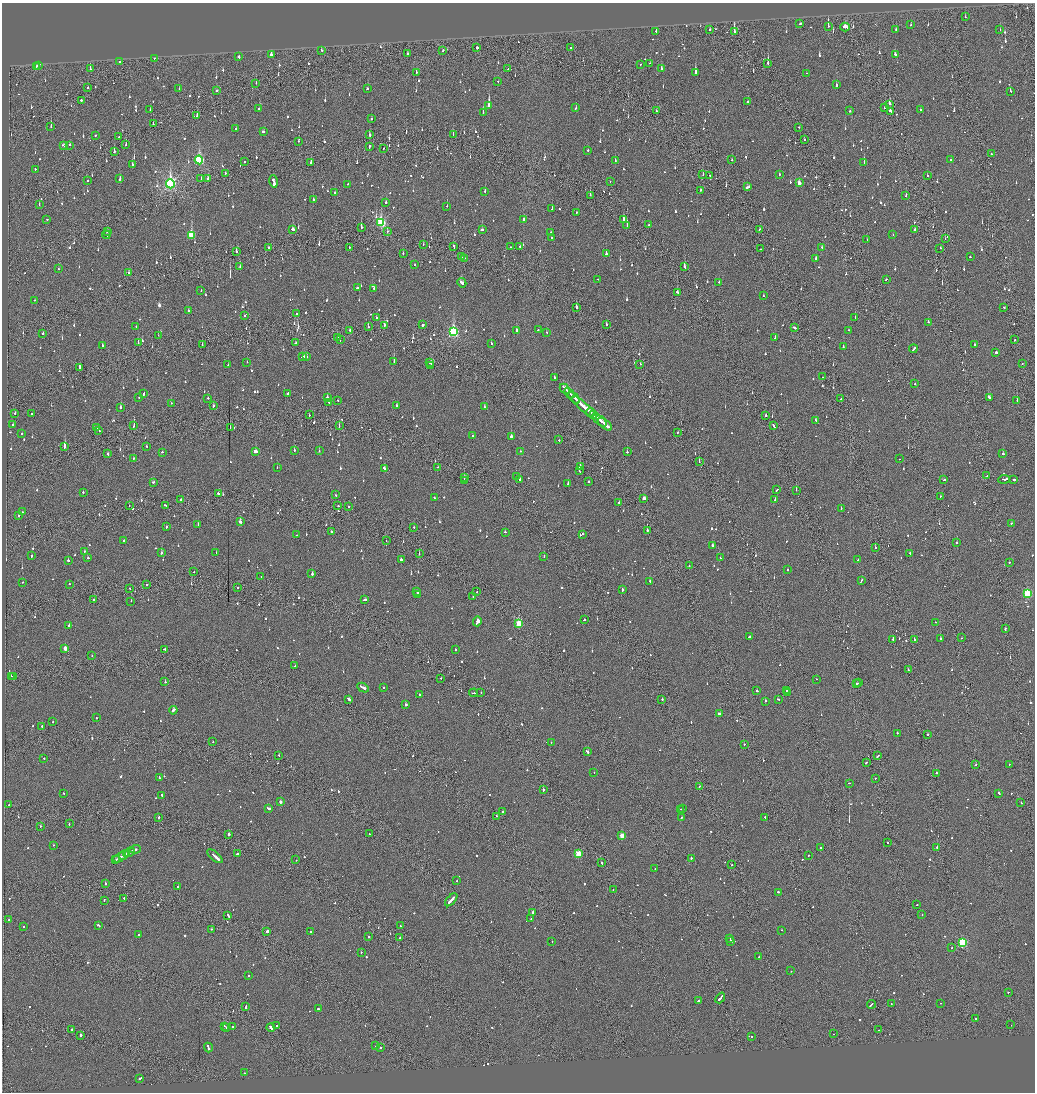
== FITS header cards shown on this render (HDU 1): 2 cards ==
NAXIS1  =                 2065
NAXIS2  =                 2180

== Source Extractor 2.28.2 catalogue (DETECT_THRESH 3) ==
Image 2065 x 2180 px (HDU 1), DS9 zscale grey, zoomed out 1/2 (1 PNG px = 2 x 2 image px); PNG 1037 x 1094 px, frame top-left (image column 1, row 2179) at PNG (2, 3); each listed source drawn as its Kron ellipse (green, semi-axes under 4 px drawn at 4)
Background -0.11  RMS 0.063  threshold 0.188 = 3 sigma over >= 5 px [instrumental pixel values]
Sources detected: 1313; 73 cannot appear on this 1/2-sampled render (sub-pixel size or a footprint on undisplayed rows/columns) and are neither listed nor drawn; of the other 1240, the 500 brightest by FLUX_AUTO listed and drawn (740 fainter detections omitted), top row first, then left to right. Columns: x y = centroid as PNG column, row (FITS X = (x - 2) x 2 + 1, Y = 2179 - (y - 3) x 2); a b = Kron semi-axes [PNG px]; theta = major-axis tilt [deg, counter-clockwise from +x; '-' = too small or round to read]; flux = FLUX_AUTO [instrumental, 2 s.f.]
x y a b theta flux
965 17 2 1 - 59
800 24 2 2 - 77
911 25 2 2 - 120
828 26 3 2 - 280
845 27 5 3 - 180
710 29 2 2 - 150
896 30 2 2 - 51
1000 30 2 2 - 61
656 31 2 2 - 110
734 31 4 2 - 360
477 47 2 1 - 830
571 48 2 2 - 87
321 50 2 2 - 87
443 50 2 2 - 53
408 54 2 2 - 48
271 55 3 2 - 200
895 55 3 2 - 100
239 57 3 2 - 78
154 58 2 2 - 51
119 62 2 2 - 130
650 63 2 2 - 50
768 63 3 2 - 240
640 64 2 2 - 100
38 65 3 2 - 110
36 66 2 2 - 95
661 68 2 2 - 60
90 69 2 1 - 91
508 69 2 1 - 160
416 72 2 1 - 90
695 72 3 2 - 480
807 73 3 2 - 83
498 81 2 2 - 60
256 83 2 1 - 52
836 85 3 2 - 110
88 87 2 2 - 54
179 89 2 2 - 130
367 89 2 2 - 55
217 90 2 2 - 47
1010 91 3 2 - 81
81 100 2 2 - 310
748 102 2 2 - 190
889 104 2 2 - 130
489 105 3 2 - 1000
885 107 2 2 - 53
576 108 2 2 - 46
259 109 2 2 - 280
920 109 2 2 - 59
150 110 2 2 - 79
656 111 2 1 - 66
850 111 2 2 - 90
890 111 2 2 - 97
483 112 3 2 - 110
197 116 2 1 - 73
371 119 2 2 - 65
153 124 2 1 - 130
51 127 2 1 - 93
798 127 2 1 - 87
236 128 2 2 - 95
263 132 3 2 - 48
95 135 2 2 - 100
370 135 3 2 - 98
453 135 2 1 - 130
119 136 2 1 - 53
804 140 3 1 - 61
299 141 3 2 - 120
64 145 3 2 - 140
70 145 2 2 - 170
126 145 2 2 - 50
369 147 4 1 - 130
384 148 2 2 - 86
114 151 3 2 - 140
588 151 2 2 - 59
991 154 2 2 - 68
951 159 2 2 - 75
199 160 4 3 - 1200
732 160 2 1 - 62
615 161 2 2 - 77
244 162 2 2 - 51
311 162 3 2 - 59
864 163 3 2 - 180
132 164 2 2 - 93
35 169 2 2 - 67
225 173 2 2 - 65
779 174 2 2 - 47
703 175 2 1 - 54
710 176 2 2 - 65
927 176 2 2 - 110
201 178 2 2 - 180
120 179 3 2 - 160
208 179 2 2 - 79
88 180 2 2 - 63
274 181 6 2 -79 520
610 181 2 1 - 56
799 183 3 2 - 97
170 184 4 4 - 3000
348 184 2 2 - 80
748 187 4 2 - 210
701 190 2 2 - 56
485 191 2 2 - 67
335 193 2 2 - 78
590 195 2 1 - 84
906 196 2 2 - 56
313 199 3 2 - 73
386 202 2 2 - 140
39 204 2 2 - 61
447 206 2 2 - 180
552 208 2 1 - 48
576 212 2 2 - 54
524 219 2 2 - 85
623 219 3 2 - 66
47 220 2 2 - 57
381 222 4 3 - 1200
627 225 2 1 - 74
649 225 2 2 - 58
361 227 2 2 - 120
293 229 3 2 - 86
482 229 2 2 - 81
759 229 2 1 - 81
915 230 3 2 - 86
107 231 2 2 - 47
387 231 3 2 - 61
551 232 2 2 - 62
106 235 4 2 - 210
191 235 4 3 - 580
893 235 2 1 - 50
551 238 2 2 - 62
945 239 2 1 - 49
867 240 2 2 - 54
423 244 2 2 - 49
454 246 3 1 - 100
520 246 2 2 - 89
349 247 2 1 - 360
510 247 2 2 - 54
268 248 2 2 - 250
822 248 2 2 - 52
940 248 2 2 - 50
761 249 2 2 - 75
236 251 3 2 - 88
403 253 2 2 - 65
606 253 2 2 - 180
461 257 3 2 - 95
970 257 2 2 - 130
464 258 2 1 - 130
816 258 2 2 - 65
414 265 2 2 - 51
240 267 2 1 - 50
684 267 3 2 - 240
58 269 2 2 - 50
129 273 2 2 - 67
597 279 2 1 - 190
886 279 2 2 - 75
719 282 2 2 - 170
462 283 5 2 - 130
357 288 2 2 - 290
374 289 2 2 - 84
201 291 2 2 - 52
677 292 3 2 - 60
763 296 2 2 - 48
34 300 2 2 - 49
1004 307 2 2 - 57
576 308 3 2 - 150
189 311 2 2 - 88
296 313 2 2 - 72
244 316 2 2 - 81
855 317 2 2 - 47
376 318 2 2 - 54
928 322 2 2 - 180
384 325 2 2 - 310
422 325 2 2 - 360
606 325 2 2 - 160
136 326 2 2 - 50
368 327 2 2 - 180
794 327 3 2 - 220
538 329 2 2 - 190
350 330 2 2 - 67
517 330 3 2 - 100
848 330 2 2 - 49
453 332 4 3 - 1700
546 332 2 2 - 53
43 333 2 2 - 120
158 335 2 1 - 48
337 337 3 2 - 150
775 337 4 2 - 120
340 340 2 1 - 83
1015 340 2 1 - 73
138 342 2 1 - 78
296 343 3 2 - 160
491 343 2 2 - 100
202 344 3 1 - 75
974 345 2 2 - 90
102 346 2 2 - 85
843 347 2 2 - 60
913 349 4 2 - 140
996 352 2 2 - 1100
302 357 3 2 - 110
306 357 3 2 - 97
247 362 2 2 - 63
394 362 2 2 - 260
430 363 2 2 - 71
640 364 2 2 - 50
1022 364 2 1 - 46
228 365 2 1 - 100
431 365 2 2 - 87
79 367 4 2 - 140
554 377 2 2 - 93
823 377 2 1 - 52
915 384 2 2 - 83
565 389 6 2 -46 340
143 393 3 2 - 160
569 393 6 2 -45 380
288 394 3 2 - 110
139 397 2 2 - 53
989 397 3 2 - 140
208 398 2 2 - 140
327 398 2 2 - 150
574 398 7 2 -44 380
841 399 2 2 - 120
338 400 2 2 - 57
1017 400 2 1 - 85
329 402 2 2 - 49
171 403 2 2 - 56
213 406 2 2 - 150
397 406 2 2 - 95
120 407 3 2 - 220
484 407 2 2 - 140
584 407 16 2 -41 800
15 413 2 1 - 69
591 413 4 2 - 280
31 414 2 2 - 64
309 415 2 1 - 77
593 415 4 2 - 240
766 415 2 2 - 110
599 420 9 2 -41 430
816 420 3 2 - 100
13 424 2 2 - 53
605 424 8 2 -39 400
134 425 3 2 - 140
339 426 2 2 - 120
774 426 4 1 - 190
97 427 2 2 - 51
230 427 2 1 - 48
99 431 2 2 - 53
677 432 2 1 - 69
22 433 2 2 - 120
472 435 2 2 - 91
511 436 2 2 - 140
559 440 2 1 - 250
147 446 2 2 - 47
65 447 3 2 - 410
294 450 2 2 - 83
319 451 2 2 - 57
520 451 2 2 - 46
162 452 2 2 - 49
256 452 3 2 - 490
627 452 2 2 - 160
108 454 2 2 - 77
1003 454 2 2 - 55
133 458 2 2 - 65
900 459 2 2 - 56
699 462 2 1 - 140
580 466 2 2 - 230
277 467 2 2 - 68
438 467 2 2 - 73
385 469 4 2 - 180
579 471 2 2 - 50
516 476 2 1 - 47
987 476 2 2 - 98
464 477 2 2 - 82
519 479 3 2 - 260
1004 479 6 2 5 770
944 480 2 2 - 92
1014 480 2 2 - 370
464 481 2 2 - 170
153 482 2 2 - 69
588 482 2 2 - 270
568 484 2 2 - 140
777 490 3 2 - 83
796 490 2 1 - 47
83 492 2 2 - 250
218 493 2 2 - 110
336 495 2 2 - 100
941 496 2 2 - 55
434 498 2 2 - 63
644 498 3 2 - 210
775 499 3 2 - 100
181 500 2 2 - 220
619 502 3 2 - 300
165 505 2 2 - 110
129 506 2 1 - 49
338 506 2 2 - 58
349 506 2 1 - 47
841 509 3 2 - 82
23 512 2 2 - 47
18 516 2 2 - 130
240 522 2 2 - 370
1011 523 2 2 - 60
198 525 2 2 - 57
166 527 3 2 - 54
414 527 2 2 - 46
647 530 2 2 - 320
331 532 2 2 - 90
505 532 2 2 - 88
582 534 2 2 - 93
297 535 2 2 - 60
124 540 2 2 - 80
386 541 2 1 - 180
957 543 2 2 - 73
712 545 2 2 - 220
875 547 2 2 - 76
84 551 2 2 - 49
216 552 2 1 - 48
161 553 2 2 - 200
910 553 2 2 - 74
419 554 2 1 - 120
31 556 2 2 - 220
544 556 2 2 - 89
88 558 2 2 - 75
720 558 2 1 - 47
401 559 2 2 - 170
68 560 2 2 - 260
858 560 2 2 - 47
1009 562 2 2 - 62
689 566 2 2 - 51
787 570 2 2 - 65
193 572 2 1 - 53
312 574 2 2 - 150
261 577 2 1 - 57
862 580 3 2 - 93
650 581 2 2 - 100
23 582 2 2 - 64
69 584 2 2 - 60
147 585 2 2 - 110
238 587 2 1 - 64
130 588 2 1 - 58
622 589 3 2 - 120
417 591 3 2 - 98
477 592 2 1 - 52
417 594 4 2 - 77
1027 594 3 3 - 1000
473 597 2 1 - 54
364 599 3 2 - 170
93 600 2 1 - 96
131 601 2 1 - 53
584 620 2 2 - 79
477 621 5 2 - 720
935 622 2 1 - 79
519 624 3 3 - 590
69 625 2 2 - 76
1005 629 3 1 - 99
750 637 3 2 - 150
962 638 2 1 - 120
893 639 2 2 - 110
940 639 2 2 - 58
914 640 3 2 - 140
65 648 3 2 - 120
164 649 3 2 - 110
455 650 2 2 - 61
92 655 2 1 - 52
295 666 2 2 - 60
908 670 2 2 - 170
11 676 2 1 - 87
14 677 2 2 - 130
441 678 2 1 - 55
816 679 2 2 - 54
165 682 2 1 - 180
859 683 3 1 - 170
856 684 2 2 - 110
384 687 2 2 - 59
363 688 6 2 -26 340
786 690 2 2 - 46
757 691 2 2 - 170
787 692 2 2 - 89
473 693 4 2 - 140
481 693 2 1 - 54
420 694 2 2 - 56
348 699 4 2 - 170
662 699 2 2 - 110
778 699 2 2 - 150
765 701 2 2 - 76
406 705 2 2 - 140
173 710 4 2 - 230
719 714 3 2 - 140
96 718 2 2 - 50
53 721 2 2 - 56
42 726 2 2 - 60
897 733 2 2 - 57
928 734 2 2 - 160
213 742 2 2 - 52
551 743 2 2 - 65
744 744 2 2 - 85
588 752 2 2 - 430
279 756 2 1 - 74
878 756 3 2 - 140
44 758 2 2 - 56
866 763 3 2 - 74
1009 764 2 2 - 51
976 765 2 1 - 52
594 773 2 2 - 57
936 773 2 2 - 98
159 778 3 2 - 54
875 778 2 2 - 46
849 783 2 2 - 59
699 786 2 1 - 58
543 790 2 2 - 220
64 793 2 2 - 51
999 793 2 2 - 160
162 796 3 2 - 140
280 802 2 2 - 58
1021 803 2 1 - 98
9 805 2 2 - 150
268 808 3 2 - 190
680 809 2 2 - 71
682 809 3 2 - 120
503 811 2 2 - 80
497 816 2 2 - 55
158 817 3 1 - 66
765 817 2 2 - 110
681 818 2 2 - 61
69 824 2 2 - 80
40 826 2 2 - 100
369 834 2 2 - 51
229 835 2 2 - 820
622 836 3 3 - 320
888 843 2 2 - 92
53 845 2 2 - 66
937 847 2 1 - 500
820 848 2 2 - 56
135 849 5 2 - 160
130 852 6 2 26 240
127 854 2 2 - 120
238 854 3 2 - 130
579 854 3 3 - 500
124 855 5 2 - 250
808 855 2 1 - 86
215 856 9 2 -40 460
119 858 7 1 28 280
691 858 2 2 - 270
115 860 3 2 - 100
296 860 2 2 - 47
602 863 2 2 - 150
732 865 2 2 - 110
655 869 2 2 - 47
457 881 2 2 - 90
105 883 3 2 - 270
177 886 2 2 - 56
613 889 2 1 - 58
779 892 4 2 - 190
124 898 2 2 - 98
104 900 2 2 - 100
451 900 8 2 47 390
917 905 2 2 - 170
533 912 3 2 - 170
922 914 2 2 - 97
228 915 3 2 - 160
531 919 2 2 - 61
9 920 3 2 - 120
23 926 2 2 - 79
99 926 3 2 - 510
400 926 2 1 - 47
212 929 2 2 - 51
781 930 2 2 - 110
267 931 2 2 - 580
310 932 2 2 - 98
139 935 2 2 - 260
368 937 2 2 - 110
399 938 3 2 - 75
729 938 3 2 - 200
552 941 2 1 - 71
731 941 2 2 - 160
962 942 3 3 - 1400
952 948 2 2 - 53
361 952 2 2 - 53
758 957 2 1 - 77
791 971 2 2 - 99
248 976 2 2 - 47
1008 992 2 2 - 65
720 998 6 2 52 410
699 1000 2 2 - 650
941 1003 2 1 - 46
871 1004 4 2 - 200
891 1004 2 2 - 65
246 1007 3 2 - 150
319 1009 2 2 - 130
976 1019 2 1 - 71
1011 1025 2 1 - 50
224 1026 4 2 - 140
277 1026 2 1 - 47
232 1027 2 2 - 82
271 1027 4 2 - 310
226 1028 2 1 - 54
72 1029 2 2 - 130
879 1030 2 2 - 140
833 1034 2 1 - 50
80 1035 2 1 - 1500
752 1036 2 2 - 67
376 1046 2 2 - 83
380 1047 2 2 - 150
208 1048 5 2 - 280
245 1073 2 2 - 58
140 1078 4 2 - 180
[740 fainter detections neither listed nor drawn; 73 sub-pixel or undisplayed-footprint detections neither listed nor drawn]